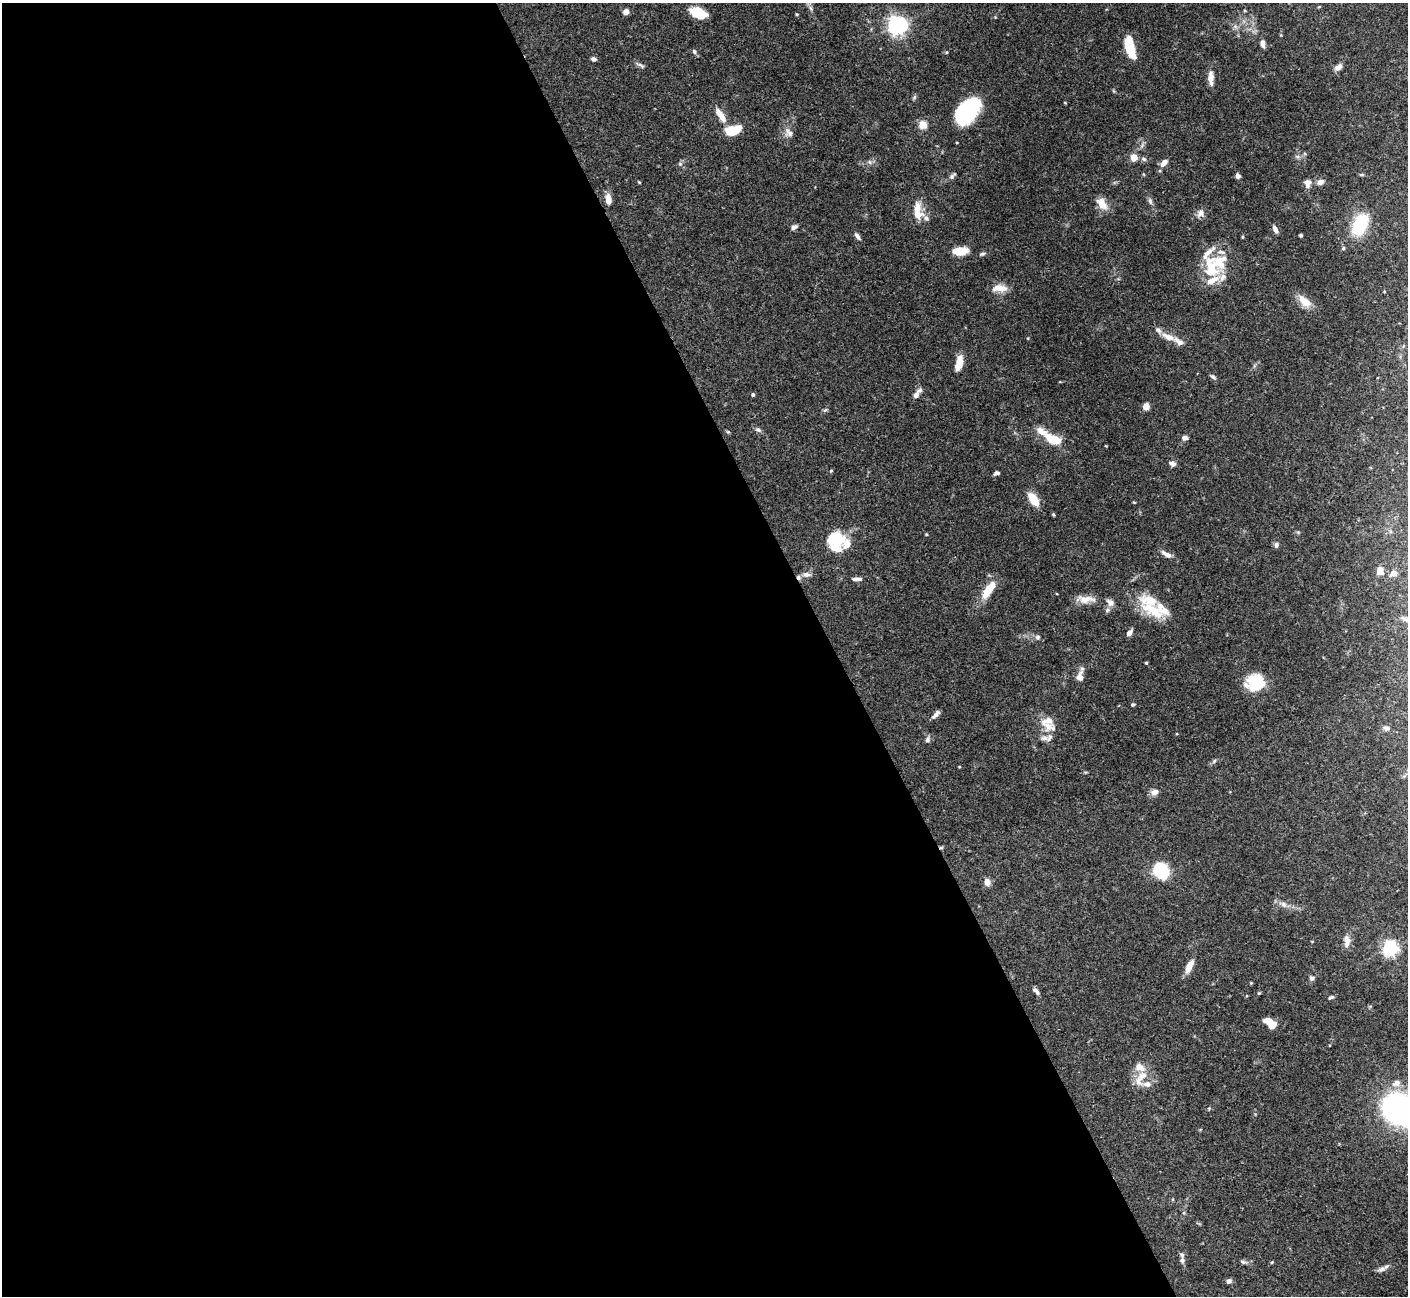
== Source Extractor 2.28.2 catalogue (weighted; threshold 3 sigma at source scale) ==
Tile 9 of 4 x 4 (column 1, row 3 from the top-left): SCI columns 5-1410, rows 1581-2874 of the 5628 x 5617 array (HDU 1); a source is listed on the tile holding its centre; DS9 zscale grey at full resolution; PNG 1410 x 1298 px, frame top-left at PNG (2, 3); no overlay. Shown black and unused: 59% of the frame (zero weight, under 3 of 4 exposures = <1% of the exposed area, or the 3 px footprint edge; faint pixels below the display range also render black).
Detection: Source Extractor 2.28.2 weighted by HDU 2 'WHT'; one run over the whole footprint, this tile lists its part. Background 0.0665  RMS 0.0031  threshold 0.0139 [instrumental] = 3 sigma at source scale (4.5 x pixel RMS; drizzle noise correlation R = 1.50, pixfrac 1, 0.05/0.05 arcsec/px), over >= 5 px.
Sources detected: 131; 1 inside a brighter object's white glare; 1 cosmic-ray / hot-pixel residue — not listed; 27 inside a brighter listed object's ellipse — not listed separately; the other 102 listed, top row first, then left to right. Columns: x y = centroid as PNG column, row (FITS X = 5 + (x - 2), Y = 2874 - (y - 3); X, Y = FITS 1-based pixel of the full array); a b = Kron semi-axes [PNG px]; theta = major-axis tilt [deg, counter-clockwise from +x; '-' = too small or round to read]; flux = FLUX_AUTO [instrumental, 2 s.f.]
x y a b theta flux
697 11 15 10 -27 7.1
626 12 6 5 - 1.7
797 14 4 3 - 0.31
897 25 6 6 - 170
1262 44 8 5 -82 1.4
1131 48 22 9 -76 9
694 51 7 5 -60 0.67
594 59 6 4 -22 0.92
641 65 11 5 -30 0.85
1338 67 10 6 39 1.5
1211 78 17 7 -88 2.4
914 97 7 5 59 0.49
1065 103 4 3 - 0.22
968 111 32 20 49 20
721 115 19 6 -56 3.6
923 125 6 5 - 5.9
734 130 16 9 15 8.3
789 132 15 7 -49 1.6
1134 157 7 7 - 3
1144 159 8 5 -27 0.74
869 162 6 5 - 0.67
1164 163 9 6 48 1.9
680 164 6 4 -44 0.45
952 176 10 5 47 0.9
1238 176 6 5 - 0.93
1308 182 11 7 8 1.6
1320 182 9 7 27 1.3
608 199 10 6 -85 3.3
1150 201 10 5 -74 0.9
1102 203 18 10 -55 3.4
1200 213 12 8 55 1.7
917 214 17 14 -54 4.2
1360 224 18 10 61 21
794 227 8 5 27 0.97
1275 229 10 5 -62 1.3
1301 235 3 3 - 0.54
857 236 10 5 -52 0.96
1343 248 5 4 - 0.45
961 251 14 7 3 5.8
982 254 8 5 16 0.61
1211 269 33 18 -82 12
1000 288 18 8 -1 3.6
1305 301 21 10 -42 3.8
1168 337 20 7 -21 3
959 363 18 7 77 3.8
1213 377 8 5 -33 0.66
753 395 4 4 - 0.54
916 395 12 6 60 1.5
1146 406 6 5 - 2.9
825 410 6 4 42 0.49
758 430 8 6 -28 0.79
1185 438 8 5 -6 0.88
1053 439 18 9 -27 8.9
1172 463 8 6 -18 1.1
831 471 4 3 - 0.29
997 473 6 4 11 0.83
1033 499 13 7 -55 7.3
1053 514 4 4 - 0.38
926 534 4 3 - 0.29
836 540 21 18 -90 12
1276 545 7 6 - 0.91
1166 554 15 6 -29 1.7
1380 571 8 6 -71 2.8
1393 573 7 6 - 2.1
806 574 11 6 -3 1.2
854 579 8 4 1 0.76
989 589 25 9 55 6.8
1087 599 25 10 1 3.5
1110 602 12 9 -43 1.7
1152 610 41 16 -31 11
1405 619 12 5 -21 0.91
1129 633 9 5 50 1.3
1038 637 7 6 - 0.8
1146 663 4 3 - 0.32
1080 677 15 8 80 2.3
1253 680 21 12 45 7.1
1133 704 4 4 - 0.44
936 714 14 5 46 1.1
1048 726 18 15 89 4.2
1386 728 9 6 -4 0.85
928 739 9 6 60 0.83
1155 792 10 7 15 1.7
1161 871 12 9 -60 21
987 882 9 8 - 1.6
1283 904 9 7 -33 1.2
1347 941 17 8 90 2.3
1390 948 6 6 - 88
1189 966 15 7 63 3.1
1312 978 8 7 - 0.82
1251 983 4 4 - 0.25
1036 991 10 5 -45 0.94
1259 993 4 4 - 0.31
1331 997 8 5 27 0.59
1269 1022 13 7 -40 5
1143 1076 15 11 29 3.6
1396 1083 13 9 35 2.3
1397 1108 19 19 - 81
1182 1260 9 6 87 0.94
1243 1262 9 5 -21 0.66
1272 1262 5 3 - 0.28
1382 1269 14 6 17 1.2
1229 1281 6 5 - 0.91
Isophote crosses this tile's border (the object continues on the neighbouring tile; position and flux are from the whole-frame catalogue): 2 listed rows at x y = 1405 619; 1397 1108